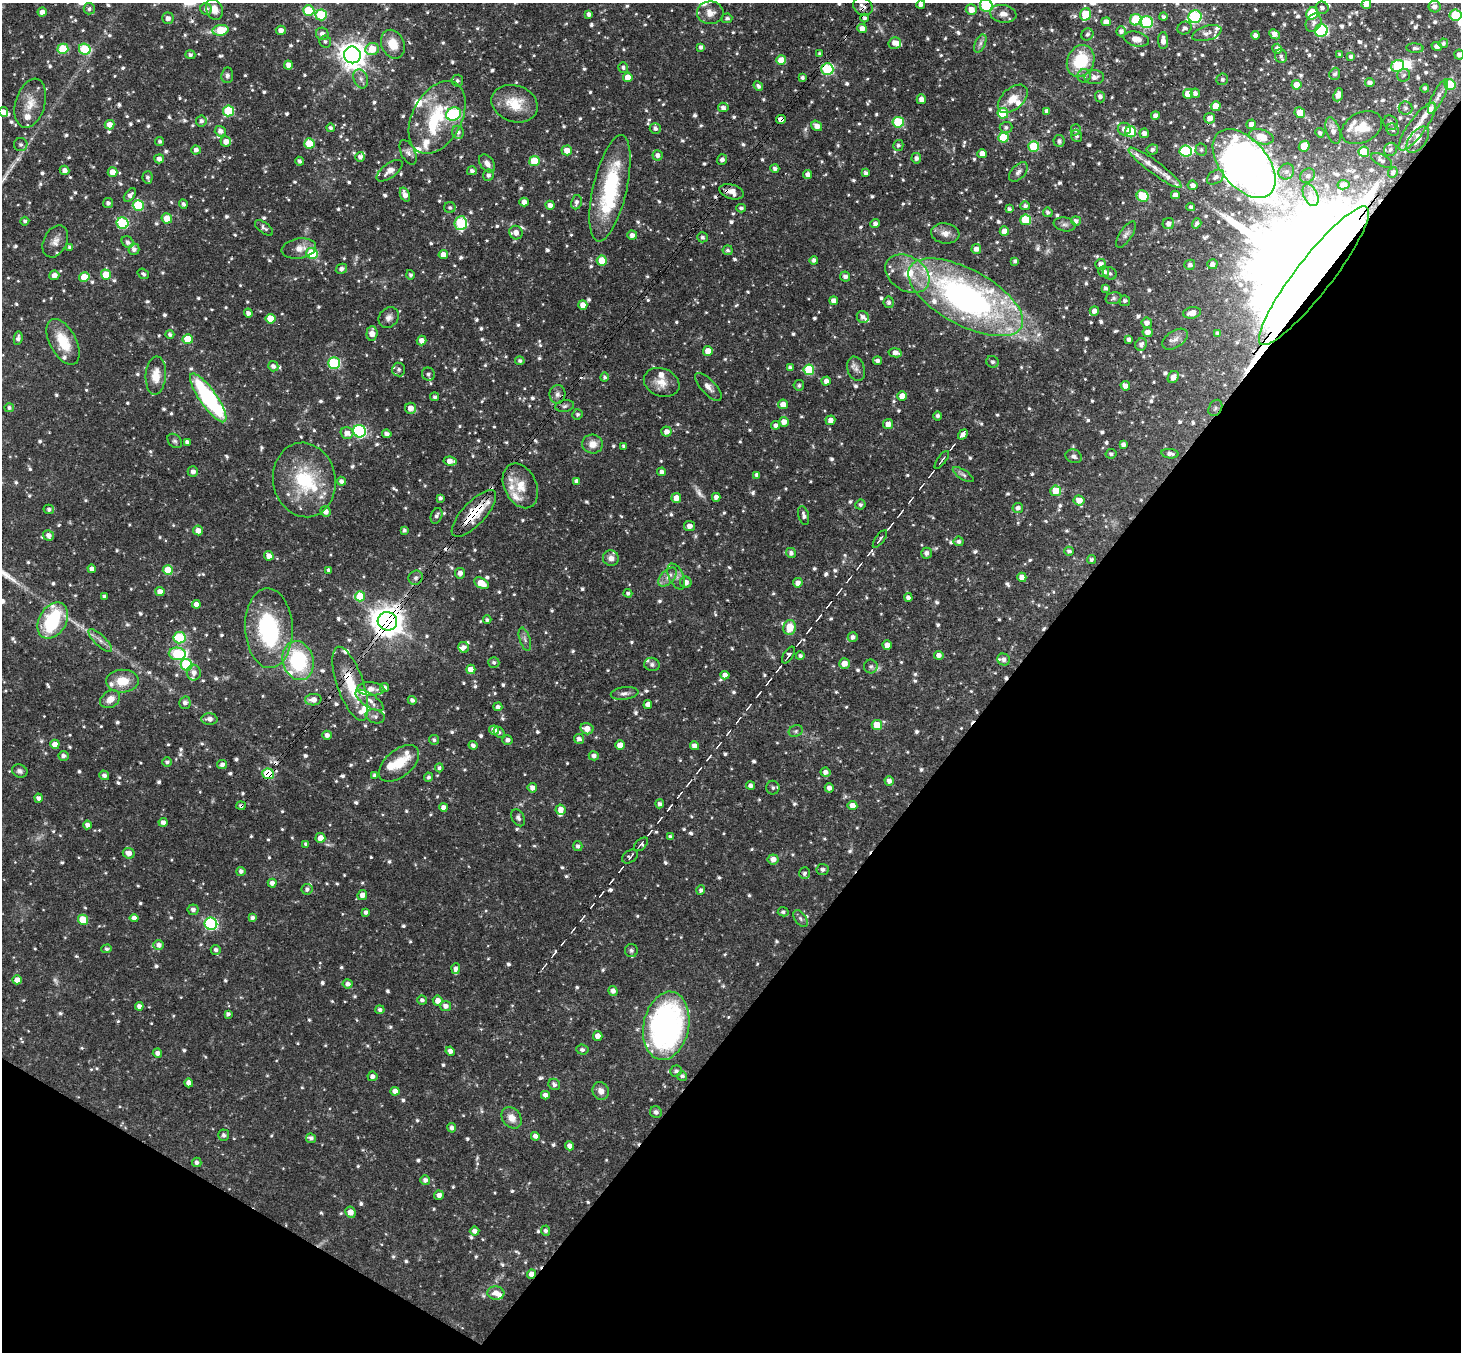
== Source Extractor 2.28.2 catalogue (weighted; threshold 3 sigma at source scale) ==
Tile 15 of 4 x 4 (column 3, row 4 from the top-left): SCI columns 2960-4418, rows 339-1688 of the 5915 x 5936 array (HDU 1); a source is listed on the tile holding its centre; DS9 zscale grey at full resolution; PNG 1463 x 1354 px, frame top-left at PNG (2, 3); each listed source drawn as its Kron ellipse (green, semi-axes under 4 px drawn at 4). Shown black and unused: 35% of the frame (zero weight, under 3 of 4 exposures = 6% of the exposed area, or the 3 px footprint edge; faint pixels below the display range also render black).
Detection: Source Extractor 2.28.2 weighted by HDU 2 'WHT'; one run over the whole footprint, this tile lists its part. Background 0.0638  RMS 0.0039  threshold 0.0177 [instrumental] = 3 sigma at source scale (4.5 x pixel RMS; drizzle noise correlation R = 1.50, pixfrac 1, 0.05/0.05 arcsec/px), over >= 5 px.
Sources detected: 1231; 4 too faint to see at this stretch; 6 inside a brighter object's white glare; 10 cosmic-ray / hot-pixel residue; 1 long thin detection or spike segment (spike, bleed or trail) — neither listed nor drawn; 66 inside a brighter listed object's ellipse — not listed separately; of the other 1144, all 500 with FLUX_AUTO >= 0.914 (the completeness limit of this list) listed and drawn (644 fainter detections not listed), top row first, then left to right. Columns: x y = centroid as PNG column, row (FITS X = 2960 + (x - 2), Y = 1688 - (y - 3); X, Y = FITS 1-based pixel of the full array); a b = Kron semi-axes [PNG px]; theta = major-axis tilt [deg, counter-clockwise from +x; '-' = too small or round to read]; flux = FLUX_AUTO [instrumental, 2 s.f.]
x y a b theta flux
1366 4 5 4 - 2.4
921 5 4 4 - 1.3
986 6 6 6 - 35
863 7 10 8 -31 2
1435 7 6 5 - 1.8
1322 8 6 6 - 1.5
89 9 6 5 - 0.96
206 9 6 5 - 1.7
214 9 11 8 -68 3.6
971 9 5 5 - 3.6
309 11 5 5 - 17
42 12 4 4 - 2
710 13 13 11 0 3.7
1312 13 6 5 - 19
589 14 4 4 - 1.5
1003 14 13 9 -9 3.1
1086 14 6 5 - 16
321 15 5 5 - 23
1455 15 6 5 - 16
1163 17 4 4 - 1
1195 17 7 6 - 50
168 18 6 5 - 1.9
727 18 5 5 - 1.1
865 18 4 4 - 0.94
1136 20 6 5 - 17
1106 22 4 4 - 2.6
1147 22 6 6 - 35
1314 23 9 7 60 1.8
862 28 5 4 - 2.9
1185 28 7 6 - 1.3
221 30 8 5 10 14
281 30 5 4 - 2
1121 31 5 5 - 1.4
1321 31 6 6 - 53
1207 33 15 7 16 2.3
322 34 6 6 - 2
1087 34 6 5 - 1
1275 34 6 4 -41 2.8
1255 35 4 4 - 1.8
1136 39 13 7 -14 3.9
325 41 6 6 - 0.95
1163 41 8 5 -88 2.4
895 43 6 5 - 2.5
980 43 9 5 64 1.3
1443 43 5 4 - 0.96
393 44 15 11 -66 7
1437 46 5 4 - 1.5
701 47 4 4 - 1.1
1415 48 9 4 -4 1
63 49 5 5 - 16
85 49 6 5 - 24
372 49 7 6 - 7.5
1277 49 5 5 - 2.1
820 54 4 3 - 0.96
190 55 5 4 - 1.1
352 55 8 8 - 450
1340 55 3 3 - 0.92
1459 55 5 5 - 1.8
1281 56 7 6 - 1.3
1351 57 4 4 - 0.98
781 60 5 5 - 7.3
1081 61 16 13 66 17
288 65 4 4 - 2.7
1398 66 7 5 25 27
623 67 5 5 - 0.97
827 69 6 6 - 39
1335 74 6 5 - 1
227 75 8 6 85 1.1
1404 75 6 6 - 1.1
1084 76 7 6 - 1.3
628 77 5 4 - 4.5
1094 77 10 7 1 1.9
802 78 4 3 - 1
361 79 10 7 -70 1.7
1222 79 6 5 - 1
457 81 6 6 - 0.96
1370 83 5 4 - 1.9
1450 84 5 5 - 14
1296 85 5 5 - 3.7
758 86 5 4 - 1.3
1425 88 4 3 - 0.92
1195 93 5 5 - 1.6
1188 94 5 5 - 6.4
1338 95 7 4 69 2.8
1438 96 19 5 63 2.3
1100 97 5 5 - 1.2
921 99 5 4 - 2.4
1013 99 17 10 41 5.7
30 103 25 14 73 7.2
515 104 24 18 -20 11
1216 106 5 5 - 5.4
723 107 5 5 - 1.5
1406 108 7 6 - 1.1
229 111 5 5 - 21
1047 111 4 4 - 1.8
3 112 5 5 - 2.6
1003 113 5 5 - 21
1300 113 5 5 - 7.8
454 114 7 6 - 43
1155 116 4 4 - 1.7
437 117 39 24 62 26
1210 118 5 5 - 2.8
781 119 5 4 - 2.5
201 121 5 5 - 1.3
898 122 6 5 - 23
1390 123 7 7 - 1
1251 124 5 5 - 2.7
110 125 5 5 - 3.2
817 126 6 5 - 2.4
1006 127 6 5 - 1.1
1417 127 29 8 54 5.6
330 128 4 4 - 1.1
655 128 5 5 - 1.3
1362 128 21 15 28 7.8
1124 129 6 6 - 2
1076 130 5 5 - 0.99
1393 130 6 6 - 0.92
220 131 6 5 - 1.9
1333 131 14 7 -74 3
458 132 6 6 - 1.3
1131 132 5 5 - 23
1144 133 5 4 - 2
1320 133 5 4 - 1.1
1077 136 6 5 - 0.91
1261 137 13 7 -16 7.7
1003 138 5 5 - 17
1418 140 15 8 53 3.1
160 141 4 4 - 0.95
1059 141 6 5 - 1.2
226 142 5 5 - 2.9
309 143 5 5 - 9.6
21 145 6 6 - 1.2
898 145 5 5 - 0.98
1034 146 5 5 - 22
1304 146 6 5 - 7.4
1152 149 6 5 - 1.2
1390 149 7 6 - 1.2
196 150 5 4 - 1.6
567 150 5 5 - 3.5
1201 150 6 6 - 0.98
1186 151 6 5 - 28
408 152 13 7 -65 1.9
1364 152 5 5 - 11
982 154 4 4 - 3.3
658 155 5 5 - 1.6
360 157 5 5 - 1.2
916 158 5 5 - 1.4
159 159 5 4 - 1.9
722 160 5 5 - 1.5
1382 160 11 5 -28 1.4
300 161 4 3 - 1
534 161 5 5 - 11
487 163 10 6 -54 2.1
1244 163 40 23 -51 510
775 168 4 4 - 1.3
1155 168 32 6 -37 5.2
65 170 5 4 - 1.7
389 171 15 7 37 2.9
472 171 5 4 - 1.2
1286 171 8 7 - 2
112 172 5 5 - 3.7
1018 172 12 7 46 1.6
866 173 4 4 - 1.1
1393 173 5 4 - 1.2
488 175 6 5 - 1.3
808 175 4 4 - 2
1308 176 8 6 42 1
147 177 6 5 - 1.2
1215 177 9 6 35 1.7
1193 185 5 4 - 1.8
1343 185 6 4 12 1.8
610 188 54 17 77 36
732 192 12 7 -17 3.8
130 195 7 5 50 1.5
405 195 7 4 -67 2.7
1175 195 4 4 - 2.4
1311 195 12 7 -64 2.3
1143 196 6 5 - 17
524 202 4 4 - 2.7
576 202 7 5 79 1.3
108 203 5 5 - 1.4
183 204 5 4 - 1.2
138 205 5 5 - 22
550 205 4 4 - 2.1
1025 206 5 4 - 1.1
1191 207 4 4 - 1.1
450 208 5 5 - 1
741 208 4 4 - 1
1009 209 4 4 - 1.2
1048 212 5 4 - 1.1
167 218 5 5 - 5.3
1026 220 5 5 - 18
25 221 4 4 - 0.99
1076 221 5 5 - 1.5
123 223 6 5 - 35
461 223 7 6 - 28
1197 223 5 4 - 0.96
875 224 5 4 - 1.4
1065 224 11 7 -10 1.4
1168 224 6 5 - 2
264 228 11 5 -37 1.2
1004 231 5 4 - 3.5
516 233 7 6 - 2.6
945 233 14 10 -8 3.2
1126 234 15 6 56 1.8
632 235 5 4 - 2.1
702 237 5 5 - 1
55 241 17 11 63 3.2
128 242 6 5 - 1.3
70 247 4 4 - 1.1
134 249 5 5 - 1.4
299 249 17 10 9 4.2
976 249 5 5 - 1.9
728 250 5 5 - 0.98
312 253 6 5 - 25
443 255 4 4 - 3.8
814 260 4 4 - 1.2
602 261 5 5 - 9.1
1015 261 4 4 - 1.1
1101 264 5 5 - 1.9
1212 264 5 5 - 2.2
1190 265 5 5 - 1.3
341 269 6 5 - 1.4
1104 272 5 5 - 2
1110 273 7 6 - 0.99
143 274 6 4 -38 0.95
907 274 24 17 -32 11
54 275 5 5 - 2.4
106 275 5 5 - 7.5
410 275 5 4 - 0.95
1314 276 86 18 52 36000
84 277 5 5 - 8
845 277 5 5 - 1.5
1105 288 4 4 - 0.95
966 297 63 28 -28 150
1114 298 8 6 16 1
834 300 4 4 - 1.9
1125 301 5 5 - 1
889 302 6 5 - 1.2
583 305 5 4 - 3.2
1094 311 5 4 - 2.3
248 313 4 4 - 1.7
1192 313 9 5 9 4.3
863 317 6 5 - 1.7
389 318 11 9 47 2
270 319 5 5 - 8
1147 323 5 5 - 2
1148 332 5 4 - 2.4
372 333 7 5 86 3.3
170 334 4 4 - 0.95
1218 334 4 3 - 1.2
18 338 7 4 81 1.5
188 339 5 5 - 9.9
1129 339 4 3 - 1.2
1175 339 14 8 34 2.7
421 341 5 4 - 2.3
63 342 25 13 -62 11
1141 344 6 5 - 1.7
708 351 5 5 - 3.9
895 353 6 4 -12 2.2
520 361 4 4 - 0.99
877 361 4 4 - 1.3
992 362 6 5 - 1.2
334 363 6 5 - 38
273 366 5 5 - 1.4
790 368 4 4 - 1.3
399 369 7 6 - 1.1
856 369 12 8 -73 2.1
809 370 5 5 - 18
428 374 7 6 - 1.2
156 376 19 10 86 6.1
605 377 5 4 - 0.96
1173 377 6 5 - 2.6
826 381 4 4 - 2.1
662 382 18 14 -22 5
799 385 5 5 - 1.1
1125 386 5 4 - 2.3
708 387 18 7 -48 2.5
557 394 9 8 - 1.7
902 396 5 4 - 4
435 397 4 4 - 0.97
208 398 29 8 -55 51
783 404 5 4 - 3.1
565 406 9 6 9 1.1
9 408 5 4 - 0.92
410 408 5 5 - 2.8
1215 408 8 6 61 1.2
577 414 5 5 - 0.92
938 416 4 4 - 1.1
830 420 5 4 - 2.3
784 422 5 4 - 2.7
888 424 5 5 - 2.7
776 425 4 4 - 1.4
359 431 6 6 - 55
666 432 5 5 - 2.4
347 433 6 5 - 2.8
387 434 5 4 - 1.5
963 434 5 4 - 2.3
175 441 8 6 -43 0.95
187 442 4 4 - 1.4
593 444 10 9 - 3.7
1123 444 4 4 - 1.3
624 446 4 3 - 0.92
1111 454 5 5 - 0.95
1170 454 8 5 -6 1.7
1074 456 8 6 -21 1.3
942 460 10 3 54 0.93
450 461 6 4 -8 3.2
193 472 5 5 - 1.6
662 472 4 4 - 1.7
757 475 4 4 - 1.3
963 475 12 4 -32 1.2
304 480 37 31 -80 28
341 481 4 4 - 1.5
577 481 4 4 - 1.7
520 486 23 16 -64 7.5
1056 491 5 5 - 7.6
716 497 4 4 - 2.2
440 498 4 4 - 1.1
676 498 5 5 - 3.2
1079 500 5 5 - 3.6
860 505 5 5 - 1
1018 508 5 5 - 1.6
49 509 5 5 - 1.1
326 511 5 5 - 2
474 513 30 11 47 14
804 515 10 5 -76 1.4
437 516 8 5 69 1.3
690 526 5 5 - 2.2
198 530 5 5 - 3.2
404 530 4 3 - 0.96
48 535 6 5 - 2
880 539 11 3 54 1.1
959 541 5 5 - 1.2
1069 551 5 4 - 1.1
791 553 5 5 - 1.4
926 553 5 5 - 1.5
269 556 5 4 - 3.3
611 558 8 7 - 2.1
1091 560 4 4 - 0.96
92 569 4 4 - 2.3
168 570 5 5 - 10
329 570 4 3 - 1.2
460 573 5 5 - 2.1
676 576 14 7 -65 2.4
668 577 11 6 47 2.3
1022 577 5 4 - 3.1
416 578 7 7 - 1.4
686 582 6 5 - 2.5
481 583 8 5 -30 5.5
798 583 5 4 - 2.2
160 592 5 4 - 2.8
628 593 4 4 - 0.99
105 596 4 3 - 1.2
360 596 5 5 - 11
908 597 4 4 - 1.5
196 604 4 4 - 2.2
487 620 4 4 - 0.96
53 621 19 13 60 36
387 621 10 9 - 700
790 627 7 6 - 6.3
269 628 40 24 -88 42
853 637 5 5 - 1.5
180 638 6 5 - 23
525 639 12 5 -73 1.4
100 640 15 5 -44 2.2
887 645 4 4 - 2.8
464 647 5 5 - 1.9
177 654 8 6 -5 29
788 655 9 4 58 1.2
939 655 5 4 - 1.9
800 656 4 4 - 0.99
1004 659 6 5 - 1.6
298 661 20 15 -75 32
494 662 6 5 - 1
652 664 8 6 -18 1.1
844 664 5 5 - 3.2
186 665 6 6 - 31
871 666 7 7 - 1.2
471 669 4 4 - 4.3
194 673 8 7 - 1.9
725 675 4 4 - 2.1
122 681 16 11 2 7.5
350 684 39 13 -71 14
385 688 4 4 - 1.9
371 689 13 6 -2 3.1
624 693 14 6 6 1.7
110 699 11 8 34 3.7
313 700 8 6 4 2.7
369 700 16 6 -34 3
412 700 4 4 - 1.3
185 703 6 5 - 1.5
648 704 4 4 - 2.1
498 707 4 4 - 1.3
375 716 10 6 -15 1.3
209 719 8 6 -4 2.1
877 725 5 5 - 9.5
587 729 6 5 - 3.3
494 730 5 4 - 2.5
796 731 7 5 22 0.96
499 732 6 5 - 0.98
327 735 4 4 - 1.7
579 739 5 5 - 1.5
434 740 5 4 - 0.93
507 740 5 5 - 1.4
55 744 4 4 - 2.9
473 745 4 4 - 1.3
620 745 5 4 - 3.4
694 746 5 4 - 2.2
63 756 5 5 - 1.5
594 756 5 4 - 1.6
167 762 5 4 - 1.1
399 763 24 13 40 9.4
222 764 5 4 - 1.5
439 768 4 4 - 0.94
20 771 8 6 -21 1.4
825 772 5 4 - 1.7
268 774 6 5 - 20
104 775 5 4 - 1.4
375 776 4 4 - 1.3
428 777 4 4 - 0.99
889 781 5 4 - 1.8
751 786 4 4 - 1.4
532 788 5 5 - 2.2
773 788 7 6 - 1
829 788 4 4 - 1.9
39 798 4 4 - 1.4
660 804 4 4 - 1.2
241 805 5 4 - 0.97
852 805 5 4 - 3.3
443 807 4 4 - 2.1
561 810 5 5 - 2.5
518 818 9 6 -63 1.2
163 822 4 4 - 1.8
87 825 4 4 - 1.8
671 837 4 3 - 1.1
320 838 5 5 - 3.7
306 844 4 4 - 1.1
641 844 8 5 42 1.1
578 846 5 4 - 1.1
129 853 6 5 - 2.7
630 856 9 6 34 1.1
773 859 5 5 - 2.8
822 869 6 5 - 1.2
241 871 4 4 - 1.2
804 873 6 5 - 1
272 883 4 4 - 1.8
307 889 5 5 - 1.1
701 890 5 4 - 1.2
362 895 5 5 - 2.7
193 910 5 5 - 1.5
366 912 4 4 - 1.2
783 912 5 4 - 0.94
253 917 4 4 - 1.1
134 918 4 4 - 2.4
800 918 9 5 -54 1.1
83 920 5 5 - 9.4
211 924 6 6 - 57
159 945 5 5 - 1.9
107 949 5 4 - 0.93
216 950 5 5 - 1.3
631 950 6 6 - 0.94
456 969 5 4 - 1.4
17 980 5 4 - 3
348 984 5 4 - 1.6
613 991 5 4 - 1.8
422 1000 5 4 - 1.1
438 1001 5 5 - 2.7
139 1006 4 4 - 1.7
445 1006 5 5 - 2.1
380 1010 4 4 - 1.1
228 1014 4 4 - 1
666 1026 34 22 79 100
598 1036 5 4 - 2.8
582 1050 6 5 - 0.98
450 1051 5 4 - 1.7
157 1053 4 4 - 1.7
676 1071 6 5 - 0.93
372 1076 5 5 - 1.6
682 1076 5 5 - 1
189 1083 4 4 - 2
554 1084 6 5 - 1.4
395 1091 4 4 - 2.4
601 1091 9 8 - 2.8
545 1095 4 4 - 2.1
656 1112 6 5 - 1.2
512 1118 11 9 -52 3.9
452 1128 5 4 - 1.3
224 1135 6 5 - 1.1
535 1136 4 4 - 1.5
311 1138 5 4 - 1.2
569 1146 4 4 - 2
197 1162 4 4 - 1.3
425 1180 5 5 - 1.4
439 1195 5 4 - 1.7
350 1212 6 5 - 3
474 1231 5 4 - 1.6
546 1231 5 4 - 1.1
532 1274 5 4 - 2.9
496 1293 8 6 -6 3.2
Overlapping masked pixels (flux is a lower limit): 14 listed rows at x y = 863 7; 827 69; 781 119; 1244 163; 732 192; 1314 276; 1215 408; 474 513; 387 621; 350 684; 268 774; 241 805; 666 1026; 532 1274
Isophote crosses this tile's border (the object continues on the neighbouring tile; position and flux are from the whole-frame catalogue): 5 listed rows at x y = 1366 4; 986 6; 1455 15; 1459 55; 3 112